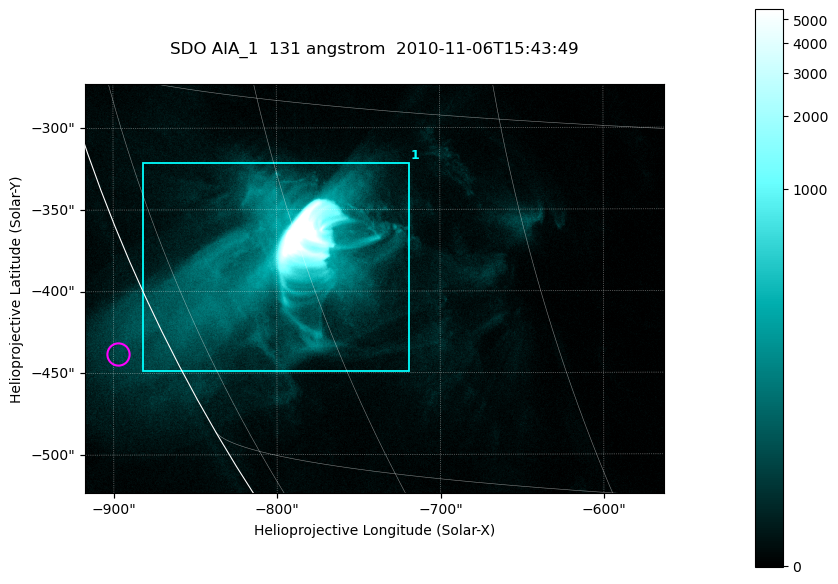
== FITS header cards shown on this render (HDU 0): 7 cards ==
TELESCOP= 'SDO     '           /
INSTRUME= 'AIA_1   '           /
WAVELNTH=                  131 /
WAVEUNIT= 'angstrom'           /
DATE-OBS= '2010-11-06T15:43:49.12' /
CTYPE1  = 'HPLN-TAN'           /
CTYPE2  = 'HPLT-TAN'           /

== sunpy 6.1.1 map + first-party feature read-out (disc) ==
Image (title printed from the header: SDO AIA_1  131 angstrom  2010-11-06T15:43:49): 590 x 417 px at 0.601 arcsec/px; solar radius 968 arcsec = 1612 px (partial field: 2.7% of the solar disc is inside the frame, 89% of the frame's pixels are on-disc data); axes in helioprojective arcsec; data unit not stated in the header (colour bar unlabelled)
Pointing: header CRPIX1/2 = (2045.07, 2040.72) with CRVAL1/2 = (0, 0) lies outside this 590 x 417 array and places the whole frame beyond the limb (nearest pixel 1.35 R_sun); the SolarSoft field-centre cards XCEN/YCEN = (-739.9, -398.3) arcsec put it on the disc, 767 arcsec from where CRPIX/CRVAL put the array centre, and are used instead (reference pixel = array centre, CRVAL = XCEN/YCEN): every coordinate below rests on XCEN/YCEN
Orientation: roll -0.139 deg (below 1 deg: not rotated)
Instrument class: DISC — disc imager (sunpy class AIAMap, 131 A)
Bright regions (active regions / flare kernels): reference = the on-disc median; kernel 5 px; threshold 5 sigma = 47.7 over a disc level ~8.72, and >= 1.15x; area >= 246 px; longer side >= 5 px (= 3 arcsec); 1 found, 1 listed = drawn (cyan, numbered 1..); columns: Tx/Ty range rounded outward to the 2 arcsec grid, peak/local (2 s.f.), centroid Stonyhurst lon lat
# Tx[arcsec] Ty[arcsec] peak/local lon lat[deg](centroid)
1 -882..-718 -450..-320 1759 -62 -22
Off-limb structures (1.02-1.3 R_sun): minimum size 123 px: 2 found; the strongest spans PA ~115..120 deg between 1.02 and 1.06 R_sun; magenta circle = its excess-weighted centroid (no pixel of it reaches 25% of the colour bar: the marked point is dim): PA ~115 deg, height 1.03 R_sun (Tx ~-898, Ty ~-438 arcsec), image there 2.4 x the reference